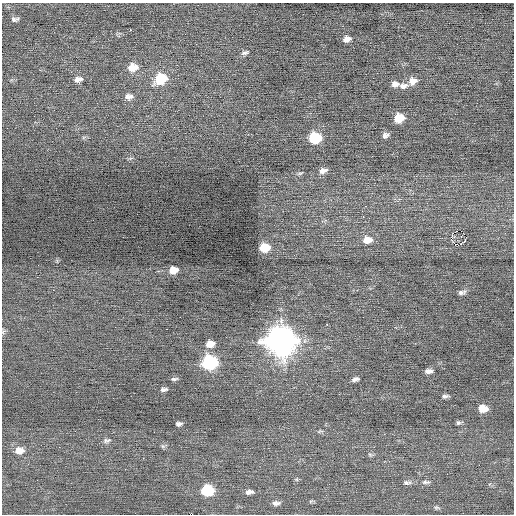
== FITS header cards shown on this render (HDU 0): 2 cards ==
NAXIS1  =                  512 / Axis length
NAXIS2  =                  512 / Axis length

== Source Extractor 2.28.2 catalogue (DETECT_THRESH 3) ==
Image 512 x 512 px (HDU 0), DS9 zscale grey, 1 PNG px = 1 image px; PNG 516 x 516 px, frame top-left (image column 1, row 512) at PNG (2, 3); no overlay
Background 0.0131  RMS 0.74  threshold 2.23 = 3 sigma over >= 5 px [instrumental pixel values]
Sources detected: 54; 1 with non-positive FLUX_AUTO (blend fragments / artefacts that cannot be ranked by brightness) is not listed; the other 53 listed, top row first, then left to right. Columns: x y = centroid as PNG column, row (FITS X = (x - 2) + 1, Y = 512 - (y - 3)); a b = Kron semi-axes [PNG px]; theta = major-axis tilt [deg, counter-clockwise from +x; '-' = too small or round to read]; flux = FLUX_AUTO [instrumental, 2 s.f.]
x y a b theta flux
15 19 10 6 1 150
130 30 2 2 - 310
347 39 8 6 12 250
245 53 10 5 18 130
133 67 11 9 13 620
78 79 10 7 12 250
161 79 11 9 23 1900
413 81 10 8 21 410
395 84 9 8 - 250
403 86 13 8 6 280
129 96 12 7 5 240
399 118 8 7 - 990
385 135 8 6 25 180
315 138 9 8 - 2600
323 171 11 7 20 250
300 173 8 3 28 70
365 206 3 2 - 92
362 211 2 2 - 120
363 217 3 2 - 100
461 236 3 3 - 56
367 240 11 8 8 480
465 240 4 3 - 88
458 245 5 3 - 4300
265 248 8 7 - 1100
173 270 8 6 9 490
53 290 2 2 - 140
461 293 9 7 26 140
267 306 2 2 - 24
327 325 3 2 - 100
167 329 2 2 - 43
280 341 13 11 -1 57000
210 344 9 7 11 430
210 363 9 8 - 6300
429 371 8 5 9 210
174 379 9 4 8 100
355 379 8 5 12 160
164 390 8 5 8 140
445 396 9 4 4 120
483 409 9 7 -4 520
458 423 6 5 - 94
179 424 6 4 4 130
107 440 11 6 6 140
162 446 6 4 -70 80
19 451 11 8 6 430
370 454 7 4 -2 78
125 469 2 2 - 39
447 474 2 2 - 28
407 482 12 6 0 150
425 482 11 5 1 140
207 490 9 7 5 2700
249 492 9 5 8 200
276 503 10 5 4 170
436 507 9 4 -1 93
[1 non-positive-flux detection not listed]